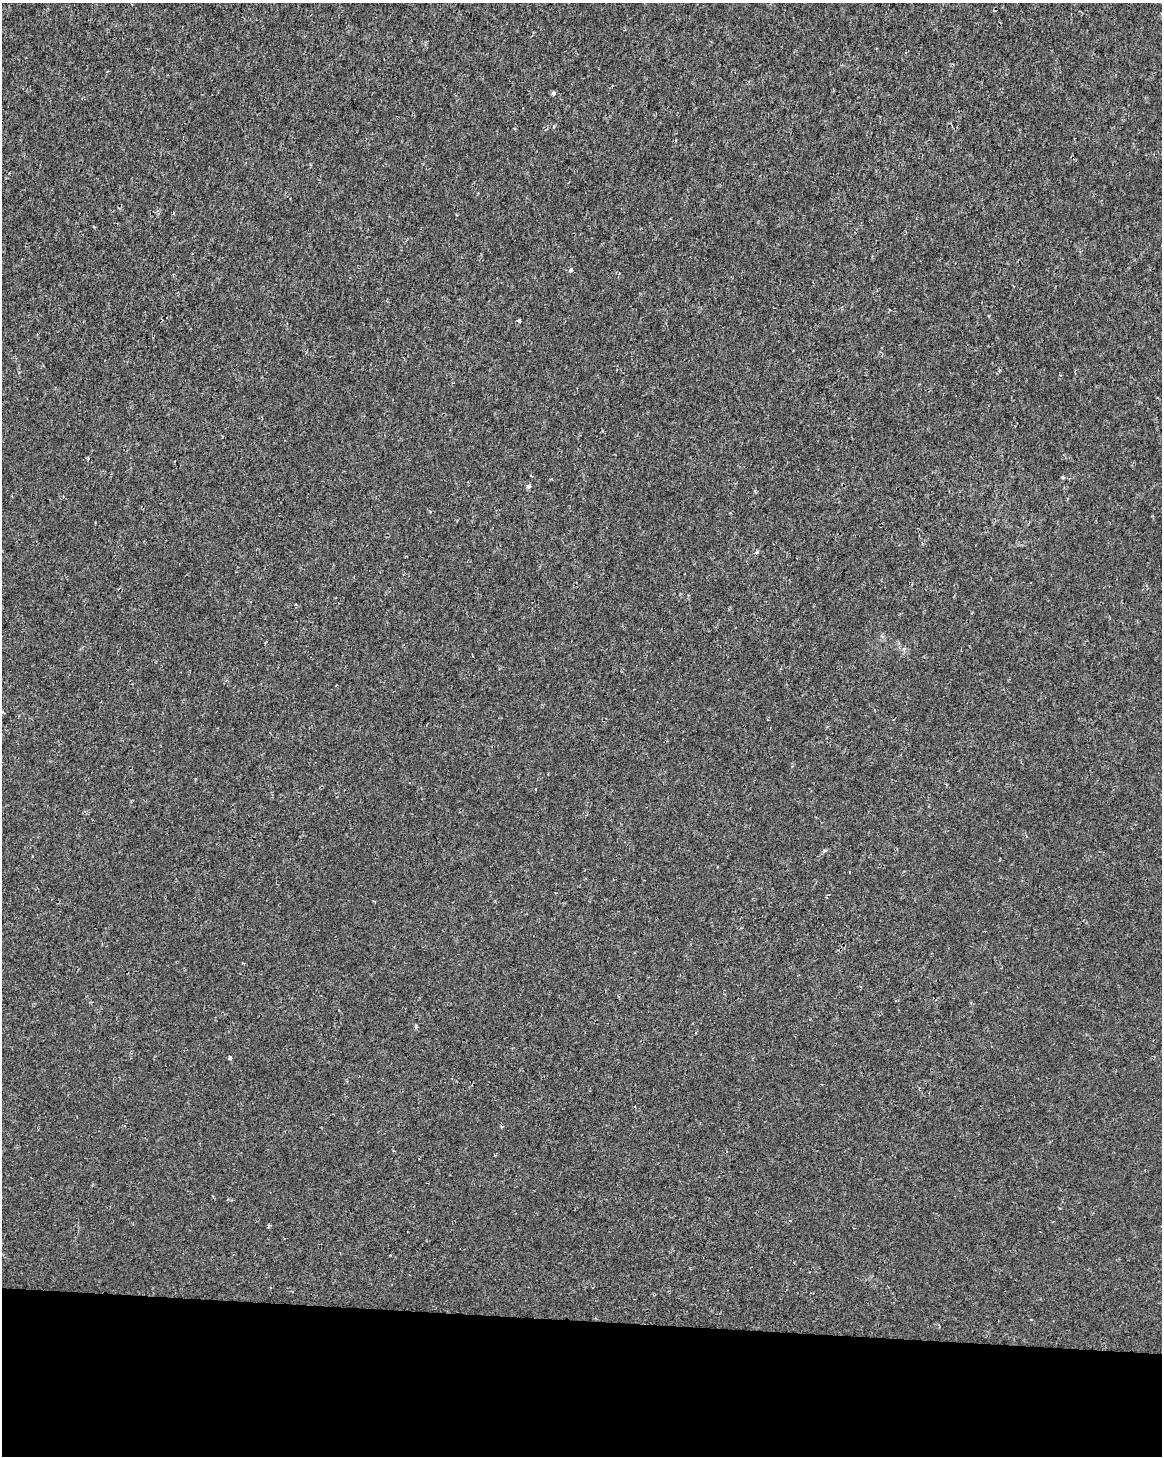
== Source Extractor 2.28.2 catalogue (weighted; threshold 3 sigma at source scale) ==
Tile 10 of 4 x 3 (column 2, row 3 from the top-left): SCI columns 1167-2326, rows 284-1737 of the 4645 x 4872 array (HDU 1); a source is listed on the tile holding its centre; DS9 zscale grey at full resolution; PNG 1164 x 1458 px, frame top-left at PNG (2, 3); no overlay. Shown black and unused: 9% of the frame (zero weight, under 2 of 3 exposures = <1% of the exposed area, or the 3 px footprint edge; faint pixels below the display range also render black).
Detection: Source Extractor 2.28.2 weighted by HDU 2 'WHT'; one run over the whole footprint, this tile lists its part. Background 1.15e-04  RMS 0.002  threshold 0.00912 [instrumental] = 3 sigma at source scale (4.5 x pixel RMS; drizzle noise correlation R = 1.50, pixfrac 1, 0.0396/0.0396 arcsec/px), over >= 5 px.
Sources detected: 10; all 10 listed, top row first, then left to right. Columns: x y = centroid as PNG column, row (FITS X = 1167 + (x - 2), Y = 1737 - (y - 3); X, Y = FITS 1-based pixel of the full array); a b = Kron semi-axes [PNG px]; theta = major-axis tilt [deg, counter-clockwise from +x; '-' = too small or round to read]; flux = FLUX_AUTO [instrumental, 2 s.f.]
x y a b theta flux
554 93 4 4 - 0.56
554 126 4 3 - 0.4
571 270 4 3 - 0.75
519 321 4 3 - 0.43
1063 478 5 3 - 0.21
529 486 5 4 - 0.53
756 552 5 4 - 0.29
904 649 5 5 - 0.32
536 789 3 2 - 0.25
230 1058 4 3 - 0.83